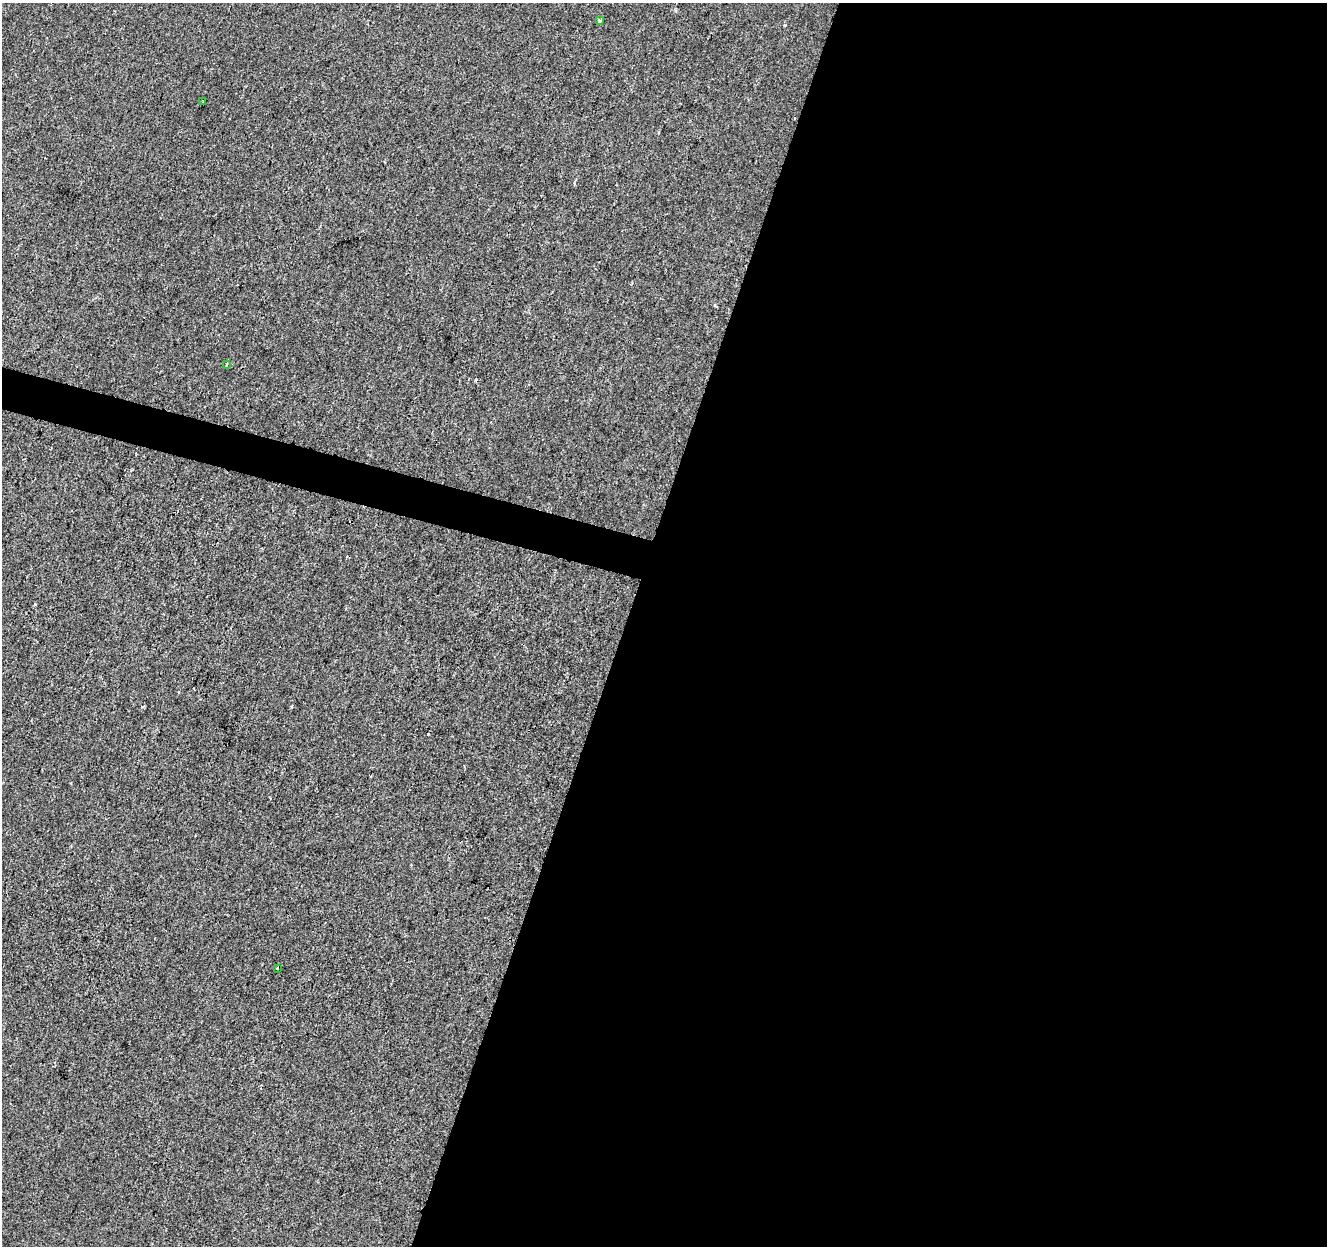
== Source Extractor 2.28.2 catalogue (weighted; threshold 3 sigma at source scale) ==
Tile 12 of 4 x 4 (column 4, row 3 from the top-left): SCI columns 3984-5308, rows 1524-2767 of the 5308 x 5473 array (HDU 1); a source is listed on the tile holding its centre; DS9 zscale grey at full resolution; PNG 1329 x 1248 px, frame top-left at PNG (2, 3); each listed source drawn as its Kron ellipse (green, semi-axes under 4 px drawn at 4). Shown black and unused: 55% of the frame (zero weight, under 2 of 3 exposures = <1% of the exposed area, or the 3 px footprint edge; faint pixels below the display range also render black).
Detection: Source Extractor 2.28.2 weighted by HDU 2 'WHT'; one run over the whole footprint, this tile lists its part. Background -8.94e-05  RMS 0.0042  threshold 0.019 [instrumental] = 3 sigma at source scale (4.5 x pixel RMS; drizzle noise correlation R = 1.50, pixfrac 1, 0.0396/0.0396 arcsec/px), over >= 5 px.
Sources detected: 5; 1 cosmic-ray / hot-pixel residue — neither listed nor drawn; the other 4 listed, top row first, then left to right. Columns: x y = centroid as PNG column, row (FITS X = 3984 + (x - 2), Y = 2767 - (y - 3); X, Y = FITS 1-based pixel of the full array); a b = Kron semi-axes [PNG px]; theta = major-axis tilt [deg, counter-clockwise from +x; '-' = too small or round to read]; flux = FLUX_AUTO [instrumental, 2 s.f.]
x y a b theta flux
600 20 4 3 - 1.8
203 101 4 2 - 0.42
227 364 4 3 - 0.57
277 968 3 3 - 1.6